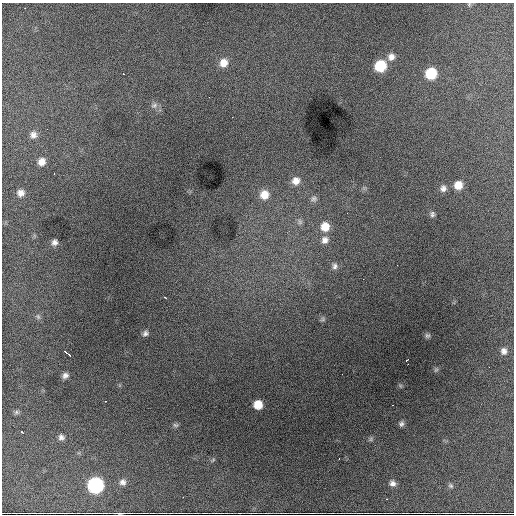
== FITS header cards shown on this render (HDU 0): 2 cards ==
NAXIS1  =                  512 / Axis length
NAXIS2  =                  512 / Axis length

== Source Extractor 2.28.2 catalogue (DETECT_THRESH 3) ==
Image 512 x 512 px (HDU 0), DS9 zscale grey, 1 PNG px = 1 image px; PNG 516 x 516 px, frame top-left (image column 1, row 512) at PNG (2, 3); no overlay
Background 5190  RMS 71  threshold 212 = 3 sigma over >= 5 px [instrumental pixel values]
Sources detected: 58; all 58 listed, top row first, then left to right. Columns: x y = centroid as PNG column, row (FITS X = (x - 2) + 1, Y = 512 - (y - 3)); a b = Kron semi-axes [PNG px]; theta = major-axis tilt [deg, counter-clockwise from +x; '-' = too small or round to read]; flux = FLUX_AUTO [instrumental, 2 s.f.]
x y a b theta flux
469 4 5 5 - 6400
391 57 10 9 - 30000
224 63 11 10 - 49000
380 66 9 9 - 180000
431 73 9 9 - 180000
123 74 2 2 - 2900
209 97 2 2 - 3500
154 105 10 7 22 17000
232 117 3 2 - 4200
47 129 3 2 - 3700
33 135 9 8 - 25000
42 162 8 7 - 35000
54 174 3 2 - 4400
296 181 10 10 - 39000
458 185 9 9 - 53000
443 188 9 8 - 23000
21 193 8 8 - 28000
264 195 11 10 - 59000
314 199 9 8 - 15000
432 214 8 6 89 12000
300 222 9 6 -75 13000
325 227 11 10 - 60000
325 240 10 9 - 28000
54 242 7 6 - 19000
397 265 2 2 - 2900
335 266 8 7 - 17000
363 279 2 2 - 2100
165 297 4 2 - 4900
38 317 8 5 -63 11000
323 319 7 5 36 8000
145 333 8 7 - 15000
427 336 7 6 - 9100
504 351 9 8 - 22000
69 354 8 2 -35 19000
407 360 3 2 - 5700
489 367 2 2 - 3000
436 370 6 4 30 7800
342 374 2 2 - 1800
65 375 8 6 34 19000
106 401 2 2 - 3600
258 404 7 7 - 68000
393 405 2 2 - 2700
16 412 7 6 - 9100
401 424 7 6 - 13000
175 425 8 6 -2 9800
22 432 3 2 - 8200
61 437 7 6 - 18000
371 439 7 4 89 7300
339 459 2 2 - 2900
213 460 7 3 38 5800
123 482 8 7 - 19000
392 483 8 7 - 21000
95 485 9 9 - 740000
451 486 7 6 - 10000
183 497 2 2 - 2500
387 499 2 2 - 2900
120 513 6 2 0 7100
239 513 2 2 - 3200
At the frame edge (FLAGS 8, measured only in part): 3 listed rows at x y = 469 4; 120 513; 239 513